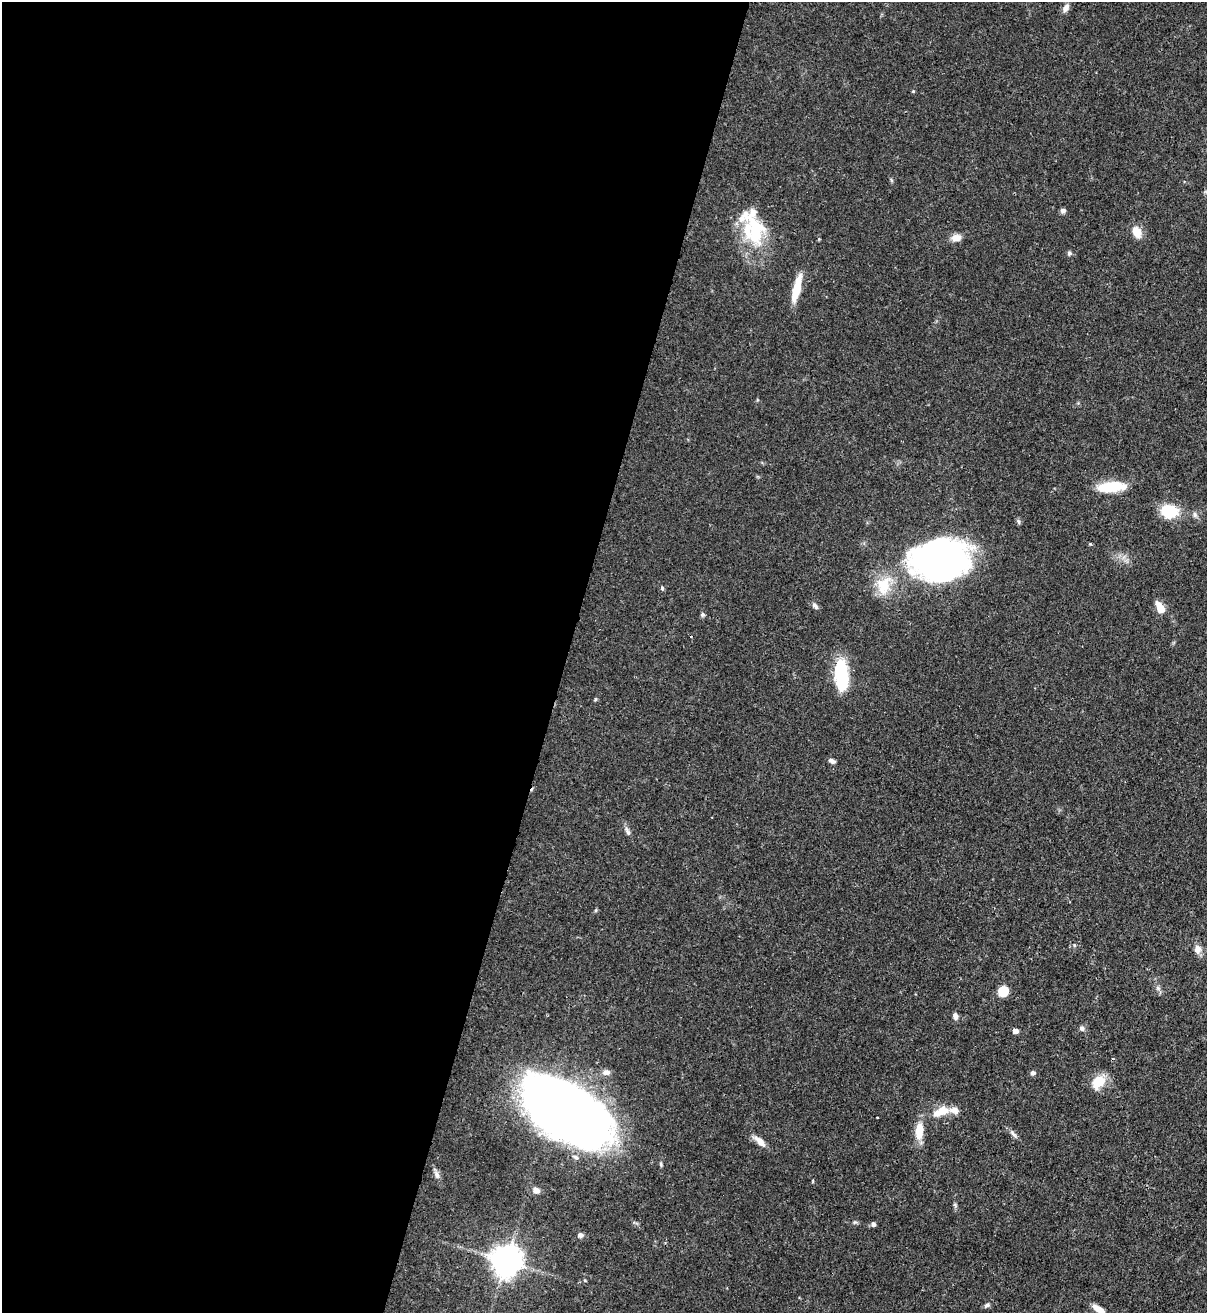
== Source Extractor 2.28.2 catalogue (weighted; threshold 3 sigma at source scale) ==
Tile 5 of 4 x 4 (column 1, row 2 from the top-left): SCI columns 218-1422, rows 2652-3962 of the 5382 x 5303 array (HDU 1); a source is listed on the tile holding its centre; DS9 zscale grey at full resolution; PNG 1209 x 1315 px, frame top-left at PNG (2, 2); no overlay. Shown black and unused: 47% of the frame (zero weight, under 3 of 4 exposures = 7% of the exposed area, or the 3 px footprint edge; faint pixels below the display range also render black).
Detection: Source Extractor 2.28.2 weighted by HDU 2 'WHT'; one run over the whole footprint, this tile lists its part. Background 0.0772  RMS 0.0038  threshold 0.0173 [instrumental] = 3 sigma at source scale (4.5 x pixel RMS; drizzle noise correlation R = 1.50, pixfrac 1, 0.05/0.05 arcsec/px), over >= 5 px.
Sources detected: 58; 2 inside a brighter object's white glare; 1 cosmic-ray / hot-pixel residue — not listed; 7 inside a brighter listed object's ellipse — not listed separately; the other 48 listed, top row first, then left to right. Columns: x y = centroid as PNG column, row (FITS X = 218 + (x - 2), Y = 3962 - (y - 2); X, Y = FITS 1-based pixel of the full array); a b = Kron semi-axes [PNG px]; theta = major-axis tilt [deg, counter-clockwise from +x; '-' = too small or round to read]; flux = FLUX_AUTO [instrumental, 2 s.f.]
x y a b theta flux
1066 8 10 7 64 2.1
913 91 4 4 - 0.38
1063 211 7 6 - 1
756 230 40 21 -82 23
1137 232 12 8 -62 5.5
956 238 13 8 7 2.7
1069 253 6 5 - 0.89
796 289 30 7 76 9.7
1111 487 26 10 7 15
1169 511 20 15 -5 11
1194 514 9 4 -90 0.85
1090 544 4 4 - 0.35
941 560 54 34 3 150
884 585 26 18 76 11
662 588 6 5 - 0.57
815 606 11 5 -51 1.2
1160 608 13 7 -57 4.9
702 615 6 5 - 0.67
842 680 30 15 82 14
595 699 5 4 - 0.42
832 761 8 5 -23 1.3
627 831 14 5 -66 1.4
596 910 6 4 71 0.43
1074 945 5 3 - 0.4
1197 949 11 9 89 2.4
1158 988 6 6 - 0.93
1003 991 10 10 - 5.7
955 1016 7 5 -74 1.8
1082 1028 7 6 - 1.1
1015 1031 5 4 - 2.1
606 1072 10 7 0 1.9
1033 1073 5 5 - 1.3
1098 1082 19 12 45 7.4
565 1110 72 37 -32 510
942 1110 15 12 -8 5.5
877 1117 3 2 - 0.38
919 1132 21 10 87 6.4
1013 1134 13 5 -54 1.3
760 1141 18 7 -43 3.1
437 1175 10 6 -72 1.4
536 1190 7 6 - 2
855 1222 7 4 17 0.59
873 1224 5 5 - 1.1
580 1235 7 6 - 1.1
506 1261 9 9 - 630
585 1280 4 4 - 0.43
987 1305 7 5 20 0.86
1099 1309 17 6 -33 3.4
Isophote crosses this tile's border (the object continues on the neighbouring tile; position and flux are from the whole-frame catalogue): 1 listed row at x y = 1099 1309